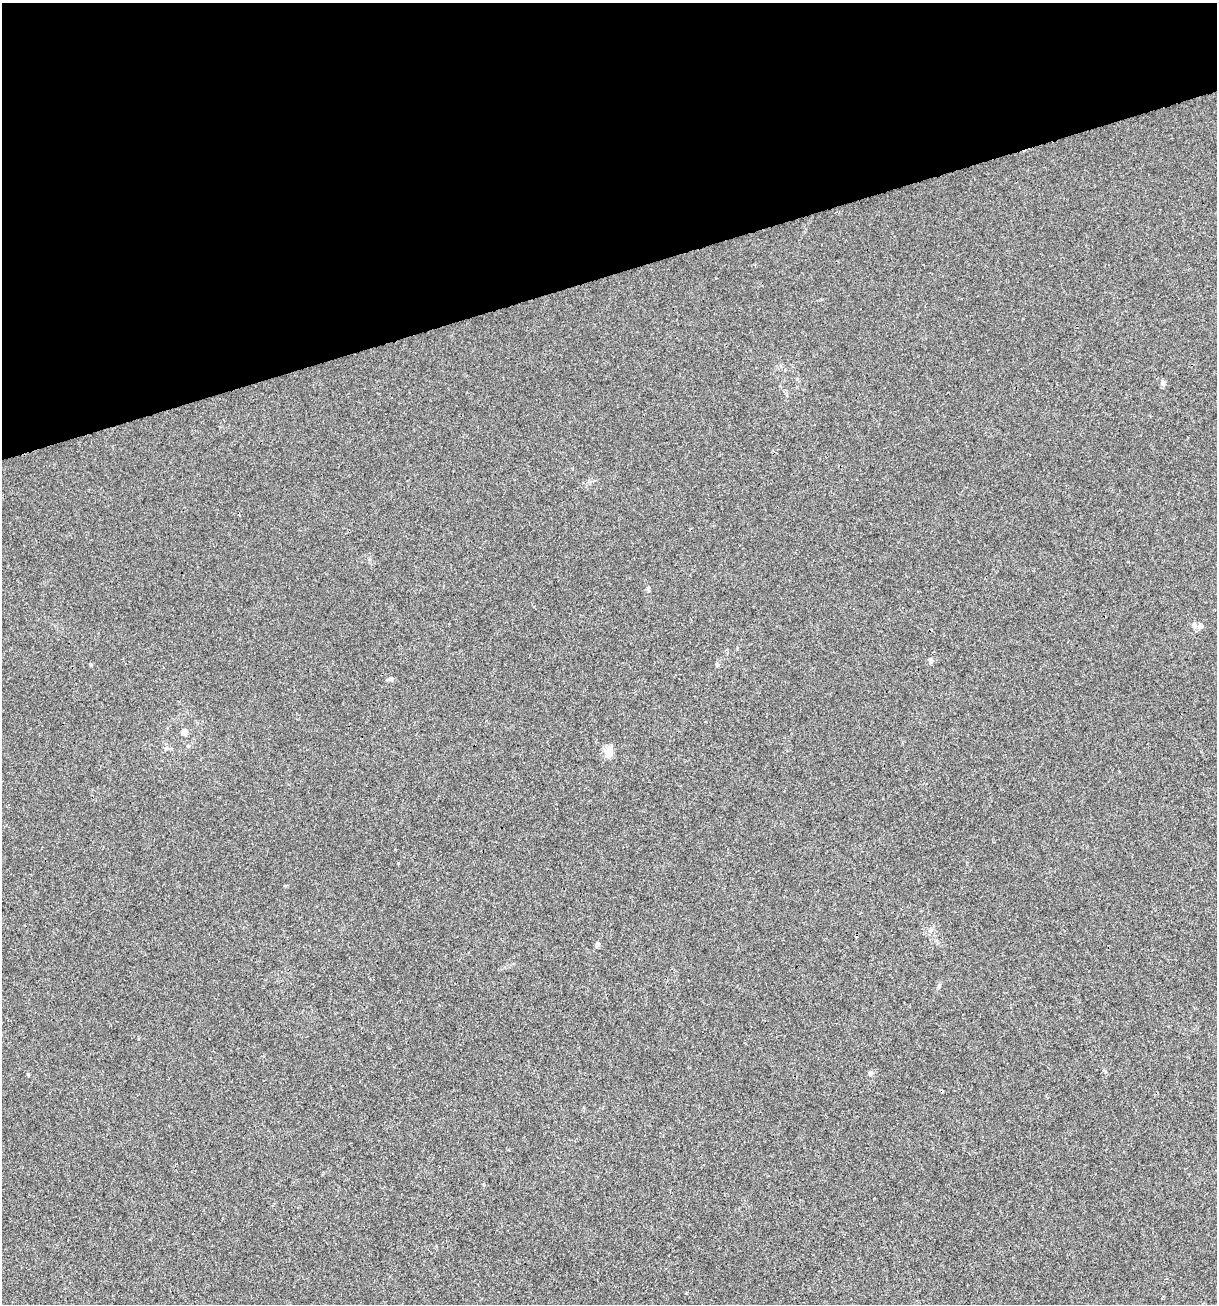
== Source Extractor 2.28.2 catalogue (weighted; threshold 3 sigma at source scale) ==
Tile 3 of 4 x 4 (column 3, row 1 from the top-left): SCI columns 2532-3746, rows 3905-5206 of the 5012 x 5207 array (HDU 1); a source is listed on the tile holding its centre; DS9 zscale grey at full resolution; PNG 1219 x 1306 px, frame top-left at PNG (2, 3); no overlay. Shown black and unused: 21% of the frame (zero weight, under 3 of 4 exposures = <1% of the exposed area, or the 3 px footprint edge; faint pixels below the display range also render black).
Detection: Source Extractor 2.28.2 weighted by HDU 2 'WHT'; one run over the whole footprint, this tile lists its part. Background 0.00336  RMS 0.0026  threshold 0.0118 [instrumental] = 3 sigma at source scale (4.5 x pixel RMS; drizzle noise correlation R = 1.50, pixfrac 1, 0.0396/0.0396 arcsec/px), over >= 5 px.
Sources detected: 14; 1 inside a brighter listed object's ellipse — not listed separately; the other 13 listed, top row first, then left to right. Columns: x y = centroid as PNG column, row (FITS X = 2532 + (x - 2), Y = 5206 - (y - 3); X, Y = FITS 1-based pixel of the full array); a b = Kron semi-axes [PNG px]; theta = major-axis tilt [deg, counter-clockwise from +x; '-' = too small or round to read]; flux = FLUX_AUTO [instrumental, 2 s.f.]
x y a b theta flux
1163 383 7 6 - 0.79
648 589 11 3 -88 0.43
1201 626 7 7 - 0.83
930 660 7 5 -45 0.62
90 664 4 3 - 0.47
718 665 6 4 90 0.38
390 679 8 5 17 0.65
184 732 7 6 - 1.1
609 753 12 8 83 3.2
597 944 5 5 - 0.93
939 986 5 5 - 0.38
871 1073 7 4 89 0.41
28 1074 4 3 - 0.3